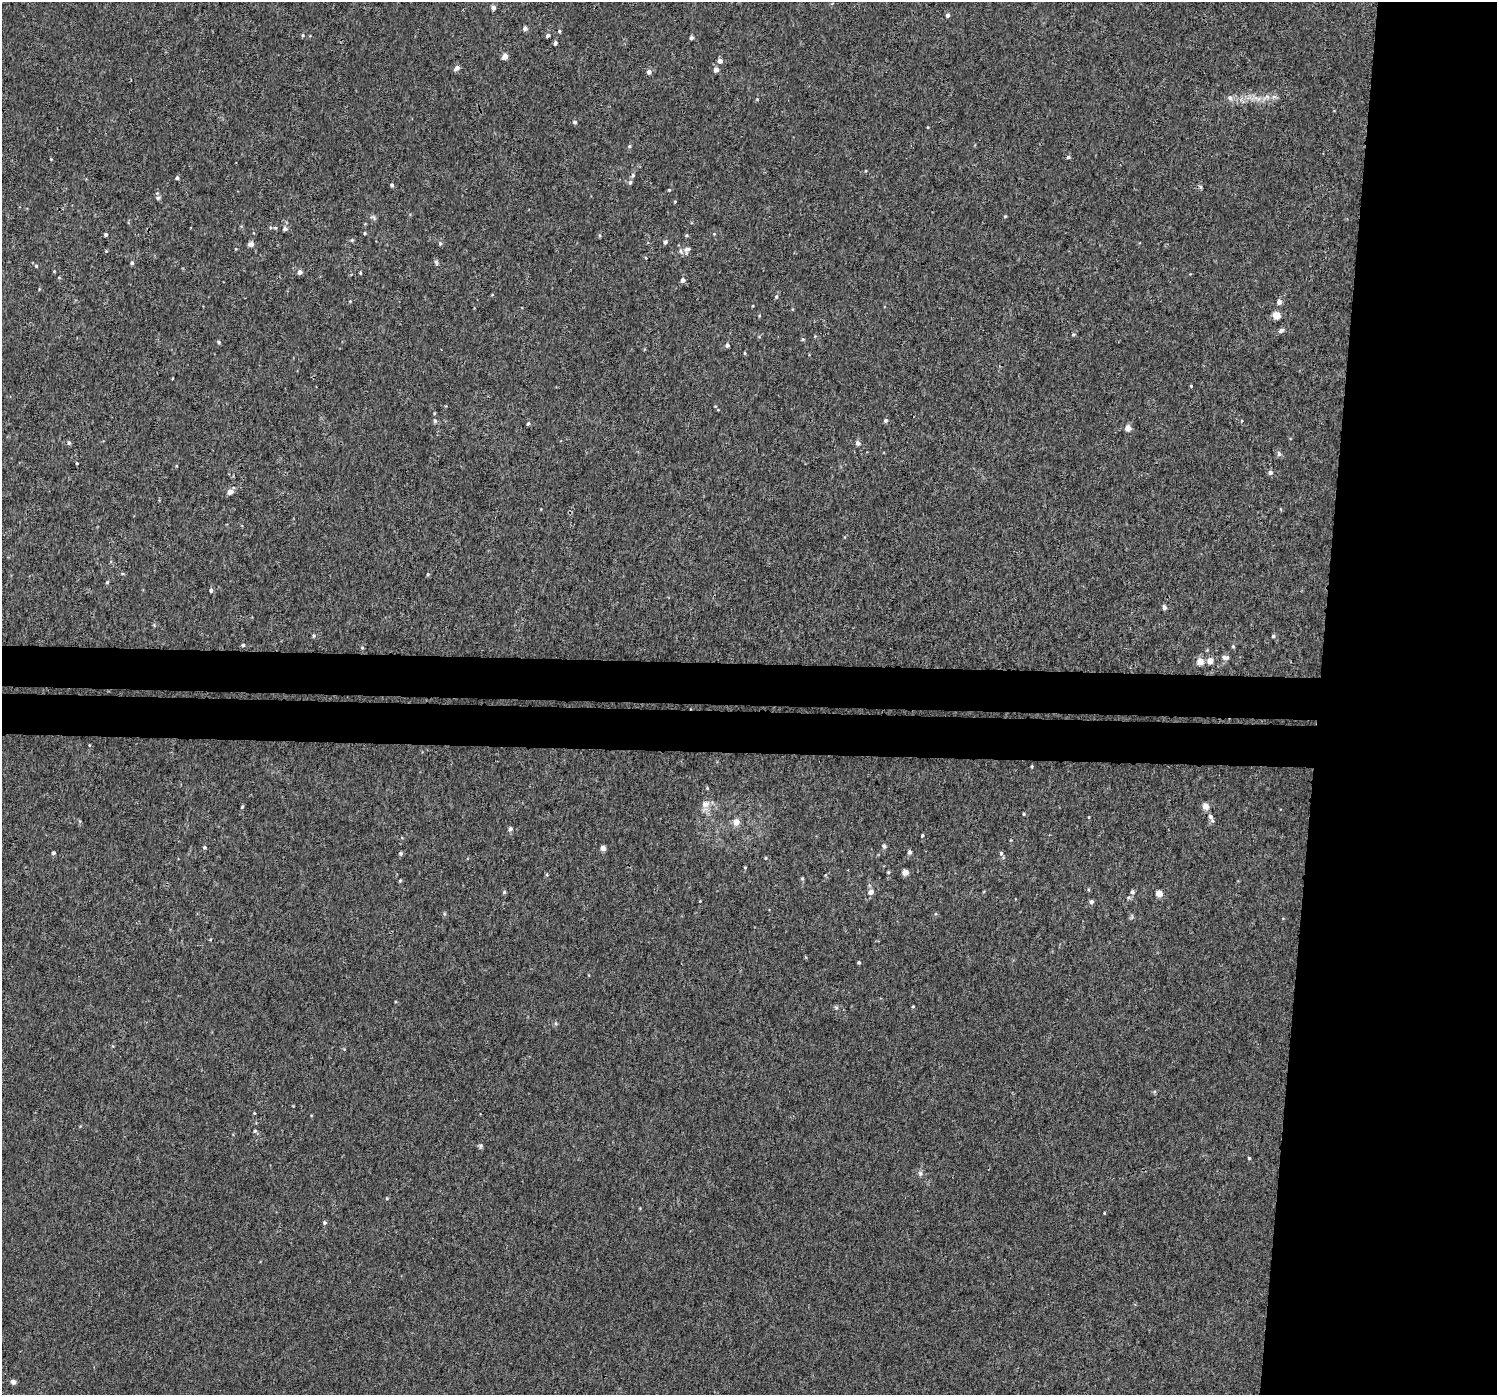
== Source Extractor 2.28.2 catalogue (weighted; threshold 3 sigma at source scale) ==
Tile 6 of 3 x 3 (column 3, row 2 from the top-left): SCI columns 2996-4490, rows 1667-3059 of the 4512 x 4831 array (HDU 1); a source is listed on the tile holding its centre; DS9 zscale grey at full resolution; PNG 1499 x 1397 px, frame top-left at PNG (2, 2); no overlay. Shown black and unused: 17% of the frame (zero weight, under 3 of 4 exposures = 4% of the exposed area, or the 3 px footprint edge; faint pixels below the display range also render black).
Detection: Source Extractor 2.28.2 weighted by HDU 2 'WHT'; one run over the whole footprint, this tile lists its part. Background 0.00177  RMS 0.0024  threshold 0.0106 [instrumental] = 3 sigma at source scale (4.5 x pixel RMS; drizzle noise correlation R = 1.50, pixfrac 1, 0.0396/0.0396 arcsec/px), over >= 5 px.
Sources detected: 125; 1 inside a brighter listed object's ellipse — not listed separately; the other 124 listed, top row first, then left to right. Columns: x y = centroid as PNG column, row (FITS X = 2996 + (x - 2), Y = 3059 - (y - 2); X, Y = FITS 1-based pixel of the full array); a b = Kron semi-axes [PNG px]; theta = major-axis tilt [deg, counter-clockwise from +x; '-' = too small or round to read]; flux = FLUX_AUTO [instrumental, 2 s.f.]
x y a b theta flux
493 7 4 4 - 1.2
947 15 5 4 - 0.61
525 28 6 5 - 0.67
559 31 4 4 - 0.3
303 35 5 4 - 0.33
548 35 5 4 - 0.6
691 38 4 4 - 0.51
555 43 5 4 - 0.53
505 56 4 4 - 2.3
720 61 5 5 - 1.2
457 68 7 5 40 0.85
716 70 5 4 - 1.3
649 72 5 5 - 0.93
1274 97 7 4 -18 0.51
1230 98 7 6 - 0.75
1257 98 14 6 -23 1.6
757 99 4 4 - 0.21
575 122 5 4 - 0.38
629 146 5 4 - 0.33
1068 157 5 4 - 0.44
51 159 4 3 - 0.18
633 175 6 5 - 0.55
177 178 5 4 - 0.42
630 182 6 5 - 0.47
392 185 4 4 - 0.5
1200 187 6 4 -61 0.37
669 190 4 4 - 0.23
158 198 6 5 - 0.53
675 201 4 3 - 0.18
270 227 5 3 - 0.25
285 229 6 5 - 0.62
365 233 4 3 - 0.26
106 234 3 3 - 0.46
686 235 5 4 - 0.31
600 236 5 3 - 0.3
352 240 4 4 - 0.31
665 242 5 5 - 0.57
440 243 6 5 - 0.44
251 244 5 5 - 1.2
687 249 8 7 - 0.97
436 262 8 5 -71 0.46
132 263 5 4 - 0.39
36 266 4 4 - 0.25
54 271 4 4 - 0.17
300 272 5 5 - 0.98
360 273 3 3 - 0.22
683 280 5 4 - 1.1
776 296 5 4 - 0.36
350 301 4 3 - 0.17
1279 302 5 5 - 1.2
1276 315 5 5 - 3.3
1281 330 7 5 42 0.72
1073 334 5 4 - 0.36
803 339 5 4 - 0.31
219 342 5 4 - 0.32
727 345 4 4 - 0.6
745 353 5 3 - 0.22
1191 386 3 3 - 0.21
885 420 5 5 - 0.51
435 421 6 5 - 0.5
528 423 5 4 - 0.38
1128 428 5 4 - 2.5
69 443 5 4 - 0.4
858 443 5 5 - 0.88
1279 454 7 6 - 0.62
77 463 3 3 - 0.19
1270 472 5 5 - 0.76
230 492 7 6 - 1.2
428 574 5 4 - 0.26
107 582 5 4 - 0.27
211 590 4 4 - 0.57
1165 607 5 4 - 0.78
314 636 5 5 - 0.34
1273 636 5 4 - 0.4
243 645 5 4 - 0.34
1233 646 4 4 - 0.29
362 648 4 4 - 0.27
1225 657 10 6 -3 0.94
1210 660 5 5 - 2.2
1200 662 5 5 - 2.7
89 745 4 3 - 0.18
1032 766 4 3 - 0.23
705 804 12 10 1 1.7
1205 806 5 5 - 2.7
242 807 4 4 - 0.27
1024 814 3 3 - 0.24
1210 816 7 6 - 1
736 822 6 6 - 2.3
510 829 5 5 - 0.65
922 835 4 3 - 0.28
884 846 6 5 - 0.58
204 847 5 4 - 0.3
603 848 4 4 - 1.4
909 852 5 4 - 0.59
53 853 4 4 - 0.5
401 853 4 4 - 0.48
1001 853 5 4 - 0.45
766 858 4 4 - 0.22
745 867 4 3 - 0.24
888 872 4 3 - 0.26
905 872 4 4 - 2.2
547 875 5 4 - 0.24
802 879 5 4 - 0.31
400 880 6 4 2 0.24
1089 890 5 3 - 0.24
504 892 4 4 - 0.33
871 892 6 5 - 1.3
1132 892 6 5 - 0.5
1159 893 4 4 - 3.3
1091 902 5 5 - 0.59
859 962 4 3 - 0.29
913 1006 4 3 - 0.19
836 1008 6 5 - 0.38
556 1023 6 4 -61 0.35
344 1049 4 4 - 0.21
254 1113 5 3 - 0.18
255 1131 5 5 - 0.37
481 1146 7 5 63 0.42
1249 1158 3 3 - 0.32
920 1173 7 6 - 0.59
387 1198 4 4 - 0.24
1104 1213 4 2 - 0.15
324 1223 5 4 - 0.46
13 1382 4 4 - 1.4